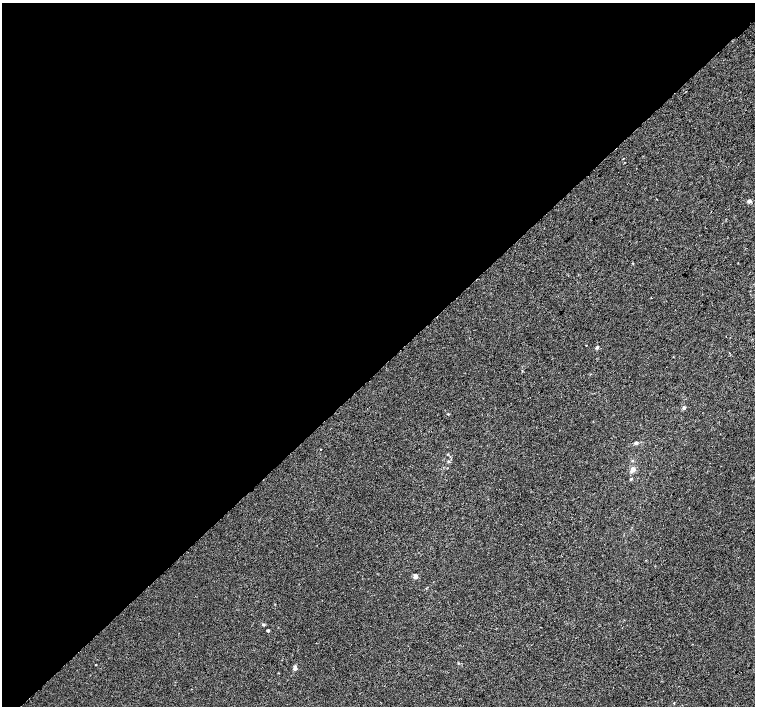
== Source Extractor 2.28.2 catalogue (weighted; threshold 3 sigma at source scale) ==
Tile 5 of 4 x 4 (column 1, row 2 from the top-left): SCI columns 39-1544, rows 3073-4480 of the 6096 x 6079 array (HDU 1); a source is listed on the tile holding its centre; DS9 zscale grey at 2 x 2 block average (1 PNG px = mean of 2 x 2 image px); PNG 757 x 708 px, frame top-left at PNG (2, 3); no overlay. Shown black and unused: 52% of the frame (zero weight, under 2 of 3 exposures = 2% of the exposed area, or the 3 px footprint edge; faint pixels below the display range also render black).
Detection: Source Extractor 2.28.2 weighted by HDU 2 'WHT'; one run over the whole footprint, this tile lists its part. Background 7.39e-04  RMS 0.0038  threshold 0.0171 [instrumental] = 3 sigma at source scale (4.5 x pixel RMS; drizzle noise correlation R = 1.50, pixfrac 1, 0.0396/0.0396 arcsec/px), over >= 5 px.
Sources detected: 18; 2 cosmic-ray / hot-pixel residue — not listed; the other 16 listed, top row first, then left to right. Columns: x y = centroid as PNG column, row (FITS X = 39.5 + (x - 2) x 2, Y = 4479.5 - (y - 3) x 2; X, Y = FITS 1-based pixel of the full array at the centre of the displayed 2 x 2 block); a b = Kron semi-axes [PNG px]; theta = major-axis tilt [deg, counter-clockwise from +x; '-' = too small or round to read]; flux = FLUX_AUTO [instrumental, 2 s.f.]
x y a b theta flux
749 201 5 4 - 2
651 298 2 2 - 0.38
586 345 2 2 - 1.1
597 347 4 4 - 1.2
729 353 2 2 - 0.84
684 408 5 4 - 1.4
636 443 4 3 - 1.5
321 449 2 2 - 0.58
449 462 3 2 - 0.61
633 469 7 5 62 3.6
631 479 4 2 - 0.68
415 576 5 4 - 2.5
263 625 4 3 - 1
268 630 3 3 - 0.94
95 665 2 2 - 1.1
295 668 6 4 -81 2.5
Diffuse or blended objects may show on this block-average render without a row.